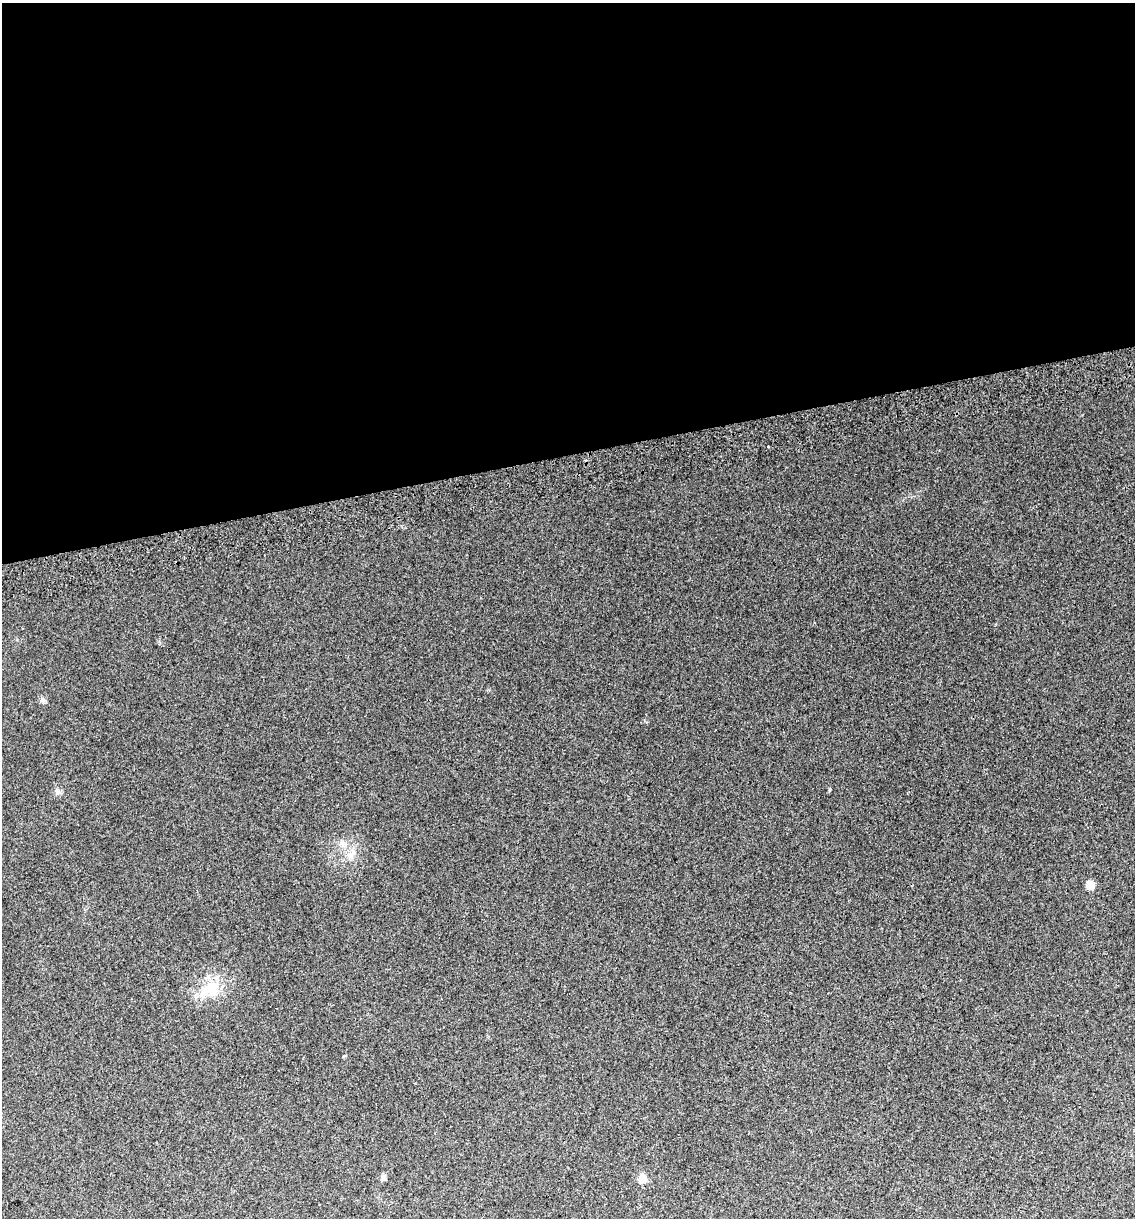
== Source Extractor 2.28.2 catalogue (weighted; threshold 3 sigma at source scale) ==
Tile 2 of 4 x 4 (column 2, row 1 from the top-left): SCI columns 1214-2346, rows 3690-4905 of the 4646 x 4948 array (HDU 1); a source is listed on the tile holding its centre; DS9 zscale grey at full resolution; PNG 1137 x 1220 px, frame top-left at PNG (2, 3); no overlay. Shown black and unused: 37% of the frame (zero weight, under 2 of 3 exposures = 2% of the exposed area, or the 3 px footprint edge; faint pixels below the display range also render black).
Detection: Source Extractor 2.28.2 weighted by HDU 2 'WHT'; one run over the whole footprint, this tile lists its part. Background 0.046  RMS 0.012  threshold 0.0541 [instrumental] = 3 sigma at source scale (4.5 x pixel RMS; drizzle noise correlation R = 1.50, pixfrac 1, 0.0396/0.0396 arcsec/px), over >= 5 px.
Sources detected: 9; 1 inside a brighter listed object's ellipse — not listed separately; the other 8 listed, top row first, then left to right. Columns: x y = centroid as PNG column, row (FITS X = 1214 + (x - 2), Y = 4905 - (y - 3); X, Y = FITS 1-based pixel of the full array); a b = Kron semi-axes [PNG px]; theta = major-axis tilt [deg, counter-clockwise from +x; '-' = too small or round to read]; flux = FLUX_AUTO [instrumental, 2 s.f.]
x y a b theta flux
768 447 3 3 - 2.7
42 700 7 6 - 2.9
58 792 9 6 -74 3.6
342 843 8 6 -86 4.6
1090 885 8 7 - 12
213 988 22 18 74 29
383 1178 7 6 - 3.9
642 1179 9 8 - 11